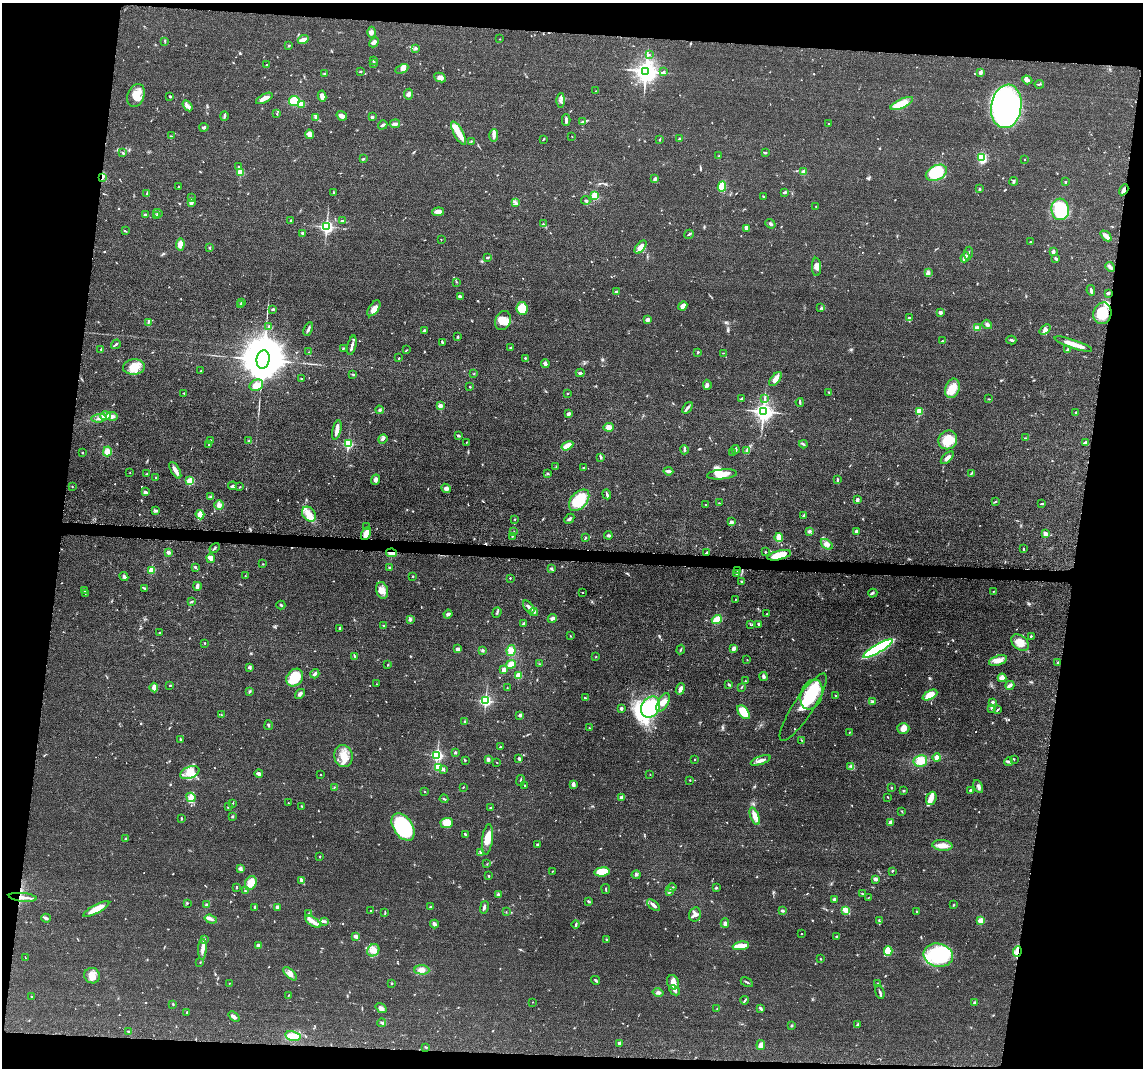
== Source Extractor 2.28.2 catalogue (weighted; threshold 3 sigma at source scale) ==
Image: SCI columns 15-4577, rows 228-4491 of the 4592 x 4657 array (HDU 1 of 3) = the unmasked area's bounding box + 8 px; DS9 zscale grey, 4 x 4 block average (1 PNG px = mean of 4 x 4 image px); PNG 1145 x 1070 px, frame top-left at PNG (2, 3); each listed source drawn as its Kron ellipse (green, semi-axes under 4 px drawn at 4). Shown black and unused: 16% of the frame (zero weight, under 3 of 5 exposures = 4% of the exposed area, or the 3 px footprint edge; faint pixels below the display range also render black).
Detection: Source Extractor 2.28.2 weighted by HDU 2 'WHT'. Background 0.0476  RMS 0.0056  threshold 0.0253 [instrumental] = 3 sigma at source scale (4.5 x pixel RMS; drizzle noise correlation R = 1.50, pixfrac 1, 0.05/0.05 arcsec/px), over >= 5 px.
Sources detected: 756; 3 too faint to see at this stretch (4 x 4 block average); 4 inside a brighter object's white glare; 3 cosmic-ray / hot-pixel residue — neither listed nor drawn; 10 coinciding with a brighter row at this scale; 38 inside a brighter listed object's ellipse — not listed separately; of the other 698, all 500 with FLUX_AUTO >= 1.54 (the completeness limit of this list) listed and drawn (198 fainter detections not listed), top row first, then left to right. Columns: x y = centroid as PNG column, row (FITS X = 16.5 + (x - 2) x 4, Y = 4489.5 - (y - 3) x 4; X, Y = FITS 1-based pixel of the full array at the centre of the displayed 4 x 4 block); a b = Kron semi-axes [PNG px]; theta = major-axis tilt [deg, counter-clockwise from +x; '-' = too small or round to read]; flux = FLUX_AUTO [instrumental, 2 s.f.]
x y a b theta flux
372 32 5 3 - 8.1
500 39 2 2 - 2.3
303 40 5 2 - 29
165 41 3 2 - 2
374 42 5 3 - 8.6
289 45 2 2 - 3.3
416 48 3 2 - 5.6
649 55 2 2 - 1.9
374 60 3 2 - 3.5
374 63 3 2 - 4.8
266 65 2 2 - 2.4
402 69 7 3 26 11
646 71 4 3 - 2600
664 71 2 2 - 1.9
360 72 3 2 - 2.2
980 73 4 3 - 13
324 74 3 2 - 3.1
440 78 6 4 -26 16
1027 80 5 3 - 12
1039 84 5 2 - 4.1
596 91 2 2 - 1.7
408 94 5 3 - 8.7
136 95 12 8 68 47
170 96 2 2 - 4.3
322 96 5 3 - 22
264 98 9 3 28 21
294 101 5 5 - 80
561 101 7 3 89 11
902 103 12 4 24 65
302 104 4 3 - 22
187 106 6 3 -56 9.6
1006 106 22 15 81 940
277 114 2 2 - 1.7
224 116 5 2 - 5.2
342 116 5 3 - 20
316 117 3 2 - 3.5
372 117 3 2 - 6.4
566 120 6 2 -90 8.5
583 122 4 3 - 6.8
395 124 5 3 - 7.8
829 124 2 2 - 1.7
383 125 5 2 - 6.7
204 127 4 3 - 7.2
459 133 13 4 -62 46
309 134 5 3 - 17
494 135 6 3 88 9.9
171 136 2 2 - 1.8
572 136 2 2 - 1.6
544 139 3 2 - 3
660 139 4 2 - 2.5
680 139 4 2 - 5.8
471 141 2 2 - 2.2
123 153 3 2 - 3.1
765 153 3 2 - 2.7
719 156 2 2 - 1.7
982 158 3 3 - 110
363 159 3 2 - 2.9
1025 159 2 2 - 1.7
238 166 2 2 - 2.2
240 172 2 2 - 110
804 172 4 3 - 21
936 173 11 7 26 130
102 177 4 2 - 5.7
655 179 4 3 - 5
1014 181 4 2 - 4.7
1065 182 2 2 - 5.1
178 186 2 2 - 2.3
722 187 5 3 - 73
979 189 4 2 - 3.7
1124 190 6 3 61 12
785 192 3 2 - 6.7
147 193 3 2 - 3
334 193 3 2 - 4.3
595 196 2 2 - 150
764 197 3 2 - 3.9
191 198 2 2 - 2.5
586 200 4 2 - 6.1
515 202 4 2 - 5.6
191 203 4 3 - 8.1
816 206 2 2 - 1.9
1060 209 11 8 -86 160
438 212 6 4 6 20
158 213 5 3 - 6.2
145 215 2 2 - 16
156 216 3 3 - 5.5
291 220 2 2 - 2.5
342 221 4 2 - 2.8
543 224 3 2 - 3.8
770 224 5 2 - 5.6
326 227 3 2 - 750
747 228 2 2 - 3.3
126 231 4 2 - 2.4
303 233 2 2 - 7.8
689 234 5 2 - 4.3
1106 236 6 3 -43 27
441 239 2 2 - 2.1
1030 242 2 2 - 2.6
180 244 6 4 85 25
640 247 8 3 50 31
209 248 3 2 - 2.9
1053 252 4 2 - 9.7
968 253 7 2 82 5.9
487 257 4 2 - 4.4
965 257 5 3 - 8.9
1056 258 4 2 - 4.6
816 267 9 4 -87 16
1110 267 5 3 - 8
928 272 3 2 - 4.2
457 282 2 2 - 1.6
1091 290 5 2 - 8.1
616 292 2 2 - 19
1108 293 3 2 - 7.5
460 296 4 2 - 5.5
242 302 3 2 - 2.5
240 304 3 2 - 2.3
683 306 5 3 - 22
374 308 9 4 54 34
522 308 6 5 - 75
821 308 3 2 - 3.3
273 309 3 2 - 4.2
940 312 2 2 - 27
1102 313 11 9 75 77
909 317 3 2 - 3.8
648 320 2 2 - 31
503 321 10 7 70 34
148 322 3 2 - 3.7
987 324 5 3 - 9.1
269 326 2 2 - 1.6
977 328 4 3 - 16
308 329 7 2 64 11
1045 329 6 3 40 11
424 330 2 2 - 4.5
458 337 3 2 - 3.6
1011 340 5 2 - 5.3
942 341 3 2 - 1.9
442 342 3 2 - 4.9
116 344 5 2 - 5
1073 344 20 3 -19 50
352 345 10 2 77 11
511 347 2 2 - 2.8
343 348 3 2 - 3.1
101 349 2 2 - 2.1
406 350 3 2 - 2.8
1068 350 3 2 - 4.8
309 352 2 2 - 1.6
698 352 2 2 - 4.6
723 353 2 2 - 1.6
399 358 2 2 - 2.2
525 358 2 2 - 3.7
263 360 9 6 82 24000
545 363 4 3 - 8
134 367 11 7 4 53
201 371 3 2 - 2.8
580 373 4 2 - 5.4
352 374 3 2 - 2.4
474 374 2 2 - 2.2
302 379 2 2 - 4.7
775 379 8 3 52 27
256 385 7 5 25 21
707 385 5 3 - 8.7
470 386 3 2 - 1.8
952 388 10 7 69 51
829 392 3 2 - 2.8
184 393 2 2 - 1.7
568 393 2 2 - 3
742 398 2 2 - 3.1
764 398 2 2 - 1.5
989 399 2 2 - 2.4
800 402 4 2 - 4.5
440 406 2 2 - 50
687 408 7 2 53 9.9
379 410 4 3 - 5.8
763 411 3 3 - 1800
919 411 2 2 - 110
1075 412 2 2 - 2.1
568 414 3 2 - 11
105 416 5 4 - 13
112 416 6 3 -4 12
99 418 7 3 6 11
609 427 5 4 - 16
337 430 10 3 77 23
458 436 3 2 - 4.8
1025 438 3 2 - 1.9
383 439 5 3 - 6
948 440 10 9 - 60
210 441 2 2 - 18
249 441 3 2 - 3.2
467 442 2 2 - 1.8
1085 442 3 2 - 3.7
348 443 2 2 - 310
803 444 4 2 - 4.3
209 445 2 2 - 3.3
567 446 6 3 30 39
736 449 4 2 - 6
684 450 4 2 - 4.4
747 450 2 2 - 2.5
107 451 5 4 - 25
82 453 2 2 - 3.8
733 453 2 2 - 2.6
601 457 3 2 - 4.5
947 458 8 3 44 17
556 467 2 2 - 2.4
583 468 3 2 - 2.3
175 470 9 3 -59 23
668 471 5 3 - 11
130 473 2 2 - 1.5
971 473 3 3 - 3.5
147 474 3 2 - 2.3
547 474 2 2 - 3.4
722 474 15 5 6 49
156 478 2 2 - 4.4
376 480 5 4 - 9.7
837 480 3 2 - 3.3
190 481 2 2 - 160
72 486 2 2 - 1.8
232 486 4 3 - 5.2
240 487 2 2 - 2.6
446 488 5 4 - 10
145 492 4 3 - 7.4
607 494 5 2 - 6.2
211 496 3 2 - 3.4
579 500 13 8 49 120
857 500 4 2 - 9.2
995 502 2 2 - 2.6
719 503 2 2 - 1.7
1042 503 3 2 - 2.7
705 504 2 2 - 2.1
219 505 5 4 - 12
156 510 3 2 - 4.2
309 514 8 6 -50 33
200 515 5 3 - 21
804 516 4 2 - 6.2
515 519 2 2 - 1.8
569 519 6 3 46 7.4
731 522 3 3 - 11
367 527 2 2 - 1.9
809 531 3 2 - 8.7
856 531 4 3 - 8.8
513 532 3 2 - 2.6
366 534 6 4 62 30
1046 534 3 3 - 15
608 535 4 2 - 5.2
512 537 3 2 - 2.9
779 537 4 3 - 33
585 538 2 2 - 7.1
827 544 6 3 -36 11
214 548 6 2 49 5.5
1023 549 3 2 - 2.4
168 552 2 2 - 40
766 552 3 2 - 2
392 553 5 2 - 21
706 553 3 2 - 4
779 555 12 4 14 54
211 558 4 3 - 22
263 564 3 2 - 2
195 567 3 2 - 4.3
390 568 2 2 - 5.6
551 569 3 2 - 3.7
152 570 2 2 - 120
737 571 2 2 - 1.7
737 574 3 2 - 4.4
245 576 2 2 - 3.9
413 576 2 2 - 5.4
124 577 4 4 - 7.6
510 578 2 2 - 2.1
742 582 2 2 - 2.3
197 586 4 2 - 13
144 588 2 2 - 2.8
84 590 3 2 - 3.5
382 590 8 5 -74 25
993 591 2 2 - 1.9
85 593 3 2 - 1.9
583 593 2 2 - 1.7
873 593 4 2 - 5.2
735 599 2 2 - 1.6
191 602 3 2 - 3.4
281 605 4 2 - 5.3
529 607 7 3 -51 12
497 612 5 2 - 4.3
534 612 4 3 - 8.2
448 614 4 3 - 8.6
766 614 2 2 - 1.9
552 618 5 3 - 11
410 619 4 2 - 5.4
717 619 5 4 - 32
524 624 4 3 - 5
750 624 3 2 - 2.4
759 624 3 2 - 5
384 626 2 2 - 2.6
339 628 3 2 - 3.2
160 633 2 2 - 2.4
570 636 3 2 - 1.7
1031 636 2 2 - 2.7
205 643 2 2 - 5
1020 643 10 7 -40 38
457 649 4 4 - 6.8
733 649 3 2 - 13
878 649 17 4 30 490
482 650 3 2 - 4.4
511 650 5 4 - 27
681 650 5 2 - 3.1
355 657 2 2 - 1.6
596 657 2 2 - 2.1
747 660 2 2 - 1.6
998 660 9 5 18 23
1058 662 2 2 - 2.3
511 664 5 3 - 32
539 664 2 2 - 1.8
388 665 2 2 - 1.8
250 668 3 2 - 2.2
503 669 4 3 - 13
315 674 5 2 - 7.9
518 676 2 2 - 94
764 676 4 3 - 8.7
295 677 9 7 51 110
1002 678 4 2 - 37
745 681 2 2 - 1.9
376 684 2 2 - 1.7
170 685 2 2 - 3.2
729 685 3 2 - 5.9
1010 685 4 3 - 9.5
154 687 5 3 - 17
742 687 3 2 - 2.5
507 688 3 2 - 2.1
680 689 6 3 68 15
250 692 2 2 - 3
300 694 5 3 - 9.4
811 695 15 10 71 170
930 695 8 4 27 56
836 696 2 2 - 2.7
585 698 2 2 - 3.3
485 701 2 2 - 590
663 702 10 5 63 26
873 702 4 3 - 5.7
992 702 3 2 - 8.3
651 707 11 9 56 180
803 707 39 10 56 81
621 708 2 2 - 8.7
992 708 3 3 - 4.7
997 710 4 2 - 2.9
744 712 8 4 -50 73
221 715 2 2 - 2.2
520 715 2 2 - 25
465 722 2 2 - 2.6
269 725 5 2 - 4.1
590 728 3 2 - 2.1
903 728 6 5 - 21
849 732 3 2 - 1.7
180 739 2 2 - 1.9
801 740 2 2 - 1.5
500 747 2 2 - 2.4
455 753 3 2 - 4.6
437 755 2 2 - 500
343 756 11 9 -79 51
937 758 4 3 - 16
488 759 3 3 - 6.6
519 759 4 2 - 5.6
1014 759 2 2 - 2.3
465 760 2 2 - 2.4
694 760 2 2 - 1.8
761 760 10 3 20 16
920 761 7 5 14 46
497 762 2 2 - 1.6
1008 762 4 2 - 6.7
851 766 3 2 - 4.3
438 768 2 2 - 140
443 769 3 2 - 5.9
190 773 10 6 22 30
259 774 4 2 - 14
320 775 2 2 - 5
650 775 2 2 - 2
520 780 5 2 - 3.5
690 780 2 2 - 3.5
525 785 3 2 - 3.5
573 785 3 3 - 11
334 787 2 2 - 2
463 787 2 2 - 2.2
978 787 7 3 -64 9.3
891 788 2 2 - 2.3
971 790 3 2 - 6.4
903 791 3 2 - 2.4
424 792 2 2 - 2.2
191 797 5 4 - 14
888 797 3 2 - 2.2
622 798 3 3 - 12
931 798 7 5 67 23
444 799 4 2 - 4.4
233 803 2 2 - 1.8
288 803 2 2 - 2.9
228 806 3 2 - 1.7
302 806 2 2 - 2
491 807 2 2 - 1.6
901 811 2 2 - 2.6
232 816 2 2 - 3.8
755 816 9 3 -69 27
181 818 3 2 - 4
890 822 4 2 - 11
447 823 6 5 - 51
403 827 15 9 -56 390
465 834 3 2 - 2.8
126 839 2 2 - 12
487 839 15 5 83 52
538 844 3 2 - 5.6
942 845 10 5 -6 31
481 852 3 2 - 4.1
319 857 2 2 - 2.9
487 864 2 2 - 1.7
240 869 3 3 - 11
552 871 2 2 - 2
892 871 3 2 - 2.3
602 872 8 4 6 76
636 875 4 3 - 4.8
489 876 2 2 - 6.4
875 879 4 3 - 9.9
301 880 3 2 - 4.7
251 883 7 5 66 36
237 887 3 2 - 2.4
672 887 5 2 - 3.8
716 888 3 2 - 4.1
606 889 5 2 - 3.7
245 891 2 2 - 3.5
669 892 4 3 - 4.9
498 894 3 2 - 6
863 894 4 2 - 3
23 897 14 2 -6 22
869 897 2 2 - 1.5
834 899 2 2 - 23
589 901 3 2 - 4.8
187 903 2 2 - 2.7
207 905 3 3 - 5.5
653 905 7 3 -39 16
953 905 3 2 - 3.2
255 907 3 3 - 5.1
277 907 3 3 - 8.6
430 907 3 2 - 2.6
484 907 6 2 76 8.1
96 909 14 3 28 46
370 910 2 2 - 2
846 910 4 2 - 29
782 911 4 2 - 5.2
506 912 2 2 - 1.6
916 912 2 2 - 2.2
385 913 3 2 - 2.1
309 914 3 2 - 2.8
695 914 7 6 - 16
46 918 4 2 - 5.1
211 919 6 2 -19 8.8
324 921 4 2 - 4.7
879 921 4 2 - 3.6
981 921 2 2 - 76
313 922 9 3 -34 21
725 923 5 3 - 9
434 924 4 4 - 8.7
576 924 4 2 - 5.4
801 934 2 2 - 2.6
356 936 4 3 - 9.1
837 937 3 2 - 5
204 939 3 2 - 1.9
607 940 2 2 - 1.9
258 945 2 2 - 35
741 946 8 3 8 56
202 949 10 3 87 17
373 950 6 5 - 19
888 951 5 4 - 82
1017 952 5 2 - 16
938 955 15 11 -12 250
25 958 3 2 - 1.8
821 959 2 2 - 2.8
200 962 2 2 - 1.9
422 970 7 4 -2 18
290 974 8 4 -45 18
92 976 8 7 - 27
596 980 5 2 - 4.3
673 982 7 5 -65 21
747 982 7 2 -29 4.4
230 983 2 2 - 1.7
877 983 2 2 - 1.8
392 984 2 2 - 2.3
675 990 6 3 -45 9.6
658 992 5 3 - 7.1
880 992 7 2 -71 6.6
31 996 2 2 - 1.7
288 996 3 2 - 1.8
745 1000 4 2 - 4
533 1002 2 2 - 2
974 1003 2 2 - 14
173 1004 2 2 - 2.6
381 1008 6 3 -36 12
717 1009 2 2 - 1.6
761 1009 3 2 - 3.3
187 1012 3 2 - 3.1
234 1017 6 2 -39 14
382 1023 4 3 - 5.4
858 1025 4 2 - 6.9
791 1026 2 2 - 2.4
128 1032 2 2 - 3.1
293 1036 8 5 -12 54
620 1043 3 2 - 6.6
761 1045 5 3 - 17
426 1047 3 2 - 3.3
Overlapping masked pixels (flux is a lower limit): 7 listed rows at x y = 102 177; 1124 190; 366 534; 392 553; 779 555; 23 897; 1017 952
Diffuse or blended objects may show on this block-average render without a row.